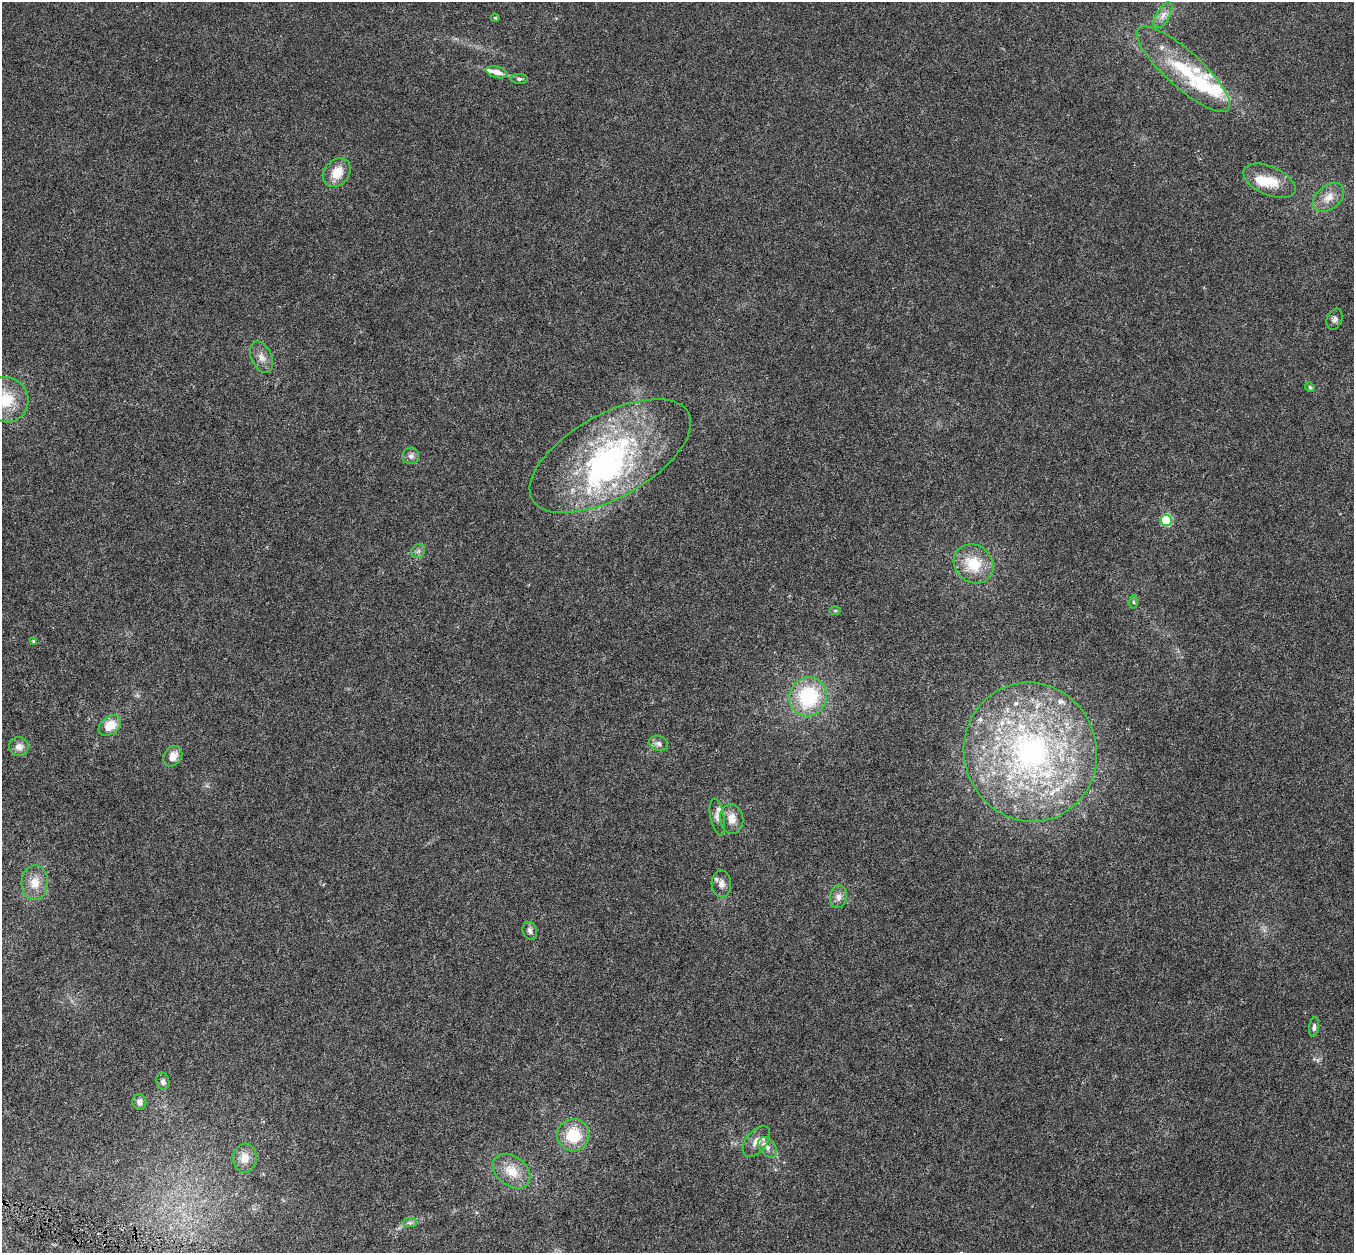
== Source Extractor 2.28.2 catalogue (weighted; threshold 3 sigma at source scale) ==
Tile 7 of 4 x 4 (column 3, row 2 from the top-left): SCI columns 2716-4067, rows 2828-4078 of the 5422 x 5593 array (HDU 1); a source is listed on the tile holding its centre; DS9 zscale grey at full resolution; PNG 1356 x 1255 px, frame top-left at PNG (2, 2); each listed source drawn as its Kron ellipse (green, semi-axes under 4 px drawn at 4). Shown black and unused: <1% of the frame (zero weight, under 4 of 8 exposures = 1% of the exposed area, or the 3 px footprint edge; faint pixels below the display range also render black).
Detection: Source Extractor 2.28.2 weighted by HDU 2 'WHT'; one run over the whole footprint, this tile lists its part. Background 0.00445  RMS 9.8e-04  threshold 0.004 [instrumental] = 3 sigma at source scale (4.09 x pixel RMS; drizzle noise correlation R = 1.36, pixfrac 0.8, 0.0396/0.0396 arcsec/px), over >= 5 px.
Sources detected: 57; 2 inside a brighter object's white glare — neither listed nor drawn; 14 inside a brighter listed object's ellipse — not listed separately; the other 41 listed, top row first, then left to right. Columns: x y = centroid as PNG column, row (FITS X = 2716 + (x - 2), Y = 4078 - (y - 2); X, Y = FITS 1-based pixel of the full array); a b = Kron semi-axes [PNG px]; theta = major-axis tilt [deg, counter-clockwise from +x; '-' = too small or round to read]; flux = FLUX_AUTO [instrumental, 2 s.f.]
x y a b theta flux
1163 15 14 6 59 0.52
495 18 4 3 - 0.1
1183 69 61 18 -42 5.4
496 72 11 5 -16 0.79
519 79 8 5 -1 0.2
337 173 16 12 52 1.5
1269 181 28 14 -24 2
1328 197 18 11 39 1.1
1335 319 11 7 70 0.3
262 357 16 10 -66 0.73
1310 387 5 4 - 0.12
6 400 23 22 - 3
411 456 8 8 - 0.34
610 456 89 41 29 20
1166 520 5 5 - 6.9
418 551 8 6 44 0.24
974 564 21 18 -42 2.8
1133 602 6 4 -89 0.13
835 611 6 4 1 0.093
33 641 4 4 - 0.092
808 697 20 18 66 6.3
110 726 12 8 38 1.7
659 743 10 7 -24 0.36
19 747 10 9 - 0.62
1030 752 70 66 -71 28
173 756 11 8 53 0.95
717 817 19 7 -79 0.5
732 819 15 11 -83 0.92
35 883 17 13 87 1.3
721 884 13 10 -87 0.58
839 897 11 8 76 0.53
530 931 9 7 -70 0.34
1314 1027 10 4 82 0.25
163 1082 8 6 -79 0.3
139 1102 8 7 - 0.42
573 1135 16 16 - 3
756 1141 18 10 52 0.8
767 1147 12 7 -51 0.53
245 1158 14 12 81 1.1
512 1171 21 14 -38 1.7
410 1223 7 4 0 0.19
Isophote crosses this tile's border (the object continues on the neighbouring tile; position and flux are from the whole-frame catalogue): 1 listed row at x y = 6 400